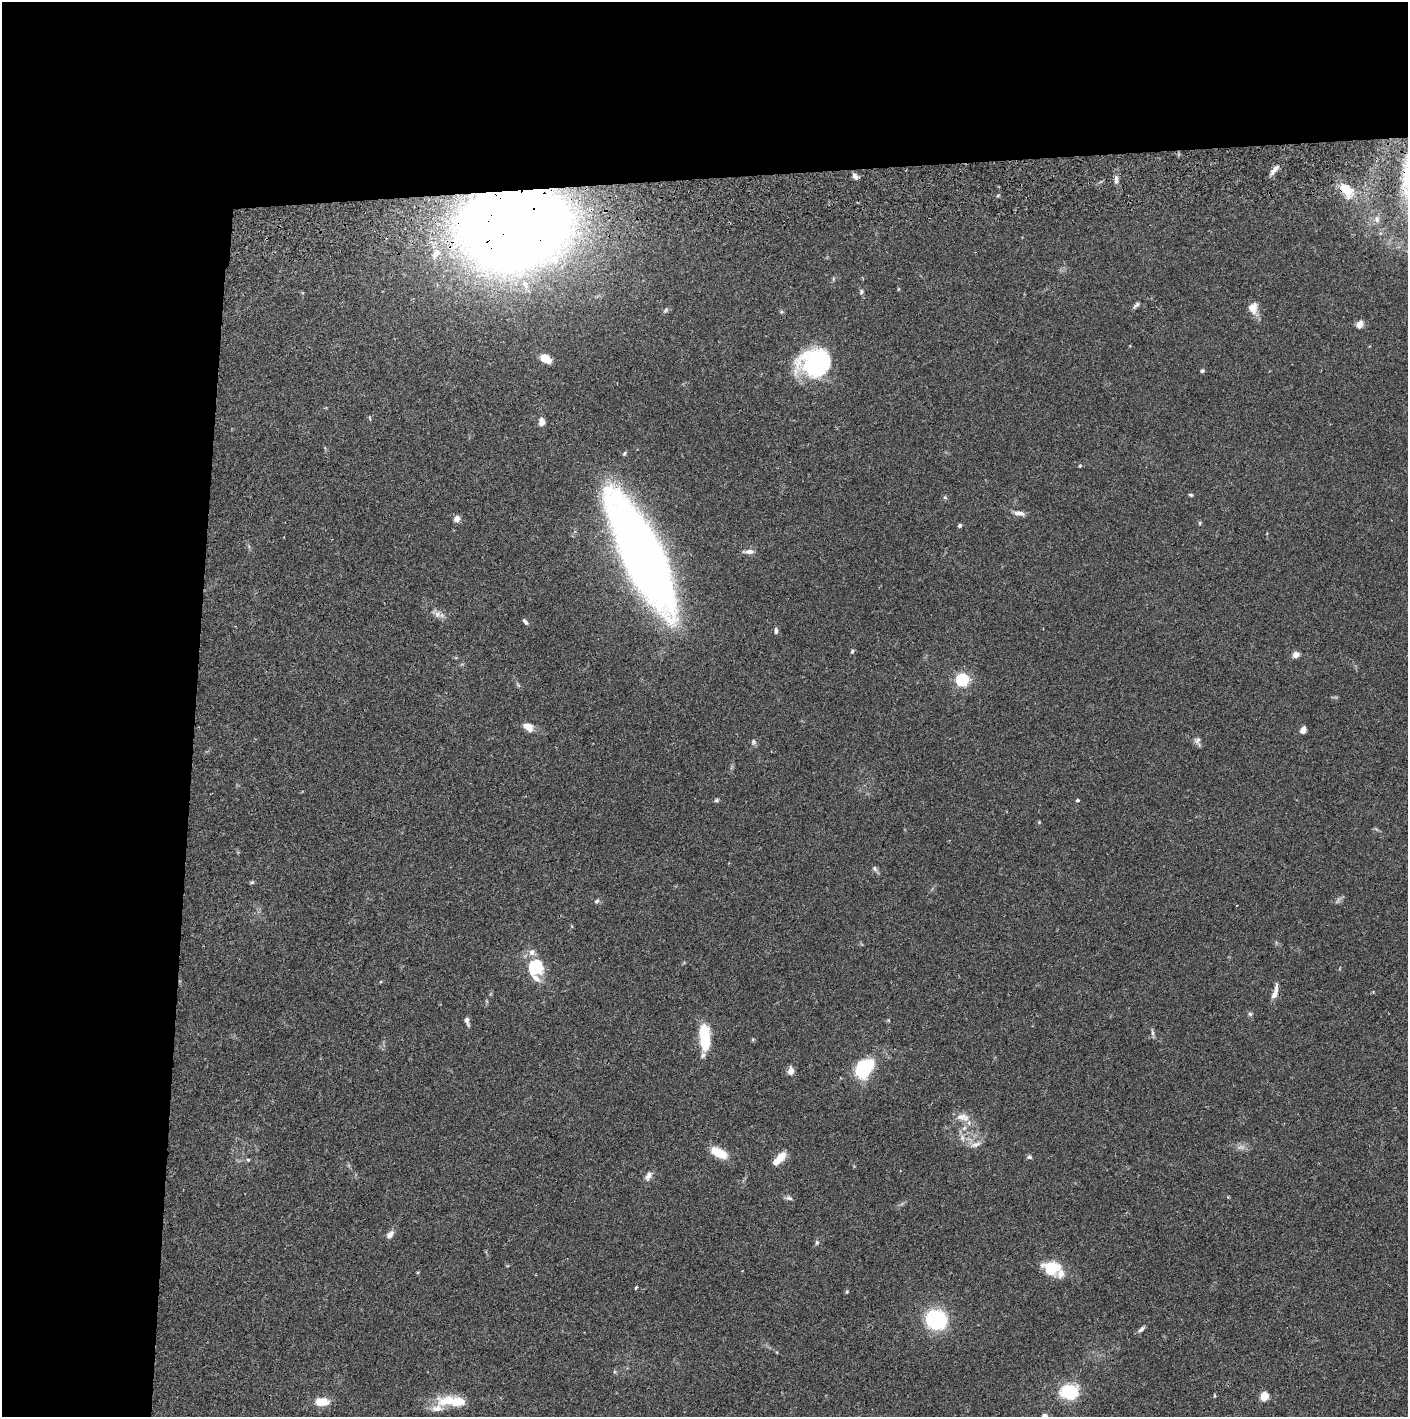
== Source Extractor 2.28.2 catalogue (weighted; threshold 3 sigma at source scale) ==
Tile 1 of 3 x 3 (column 1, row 1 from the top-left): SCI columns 4-1409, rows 2887-4301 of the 4228 x 4359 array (HDU 1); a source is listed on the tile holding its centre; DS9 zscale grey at full resolution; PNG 1410 x 1419 px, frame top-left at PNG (2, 2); no overlay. Shown black and unused: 24% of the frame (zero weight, under 2 of 3 exposures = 3% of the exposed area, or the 3 px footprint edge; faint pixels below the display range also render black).
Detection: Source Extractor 2.28.2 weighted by HDU 2 'WHT'; one run over the whole footprint, this tile lists its part. Background 0.0678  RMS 0.0048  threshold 0.0218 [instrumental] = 3 sigma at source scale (4.5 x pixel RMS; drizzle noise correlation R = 1.50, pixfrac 1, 0.05/0.05 arcsec/px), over >= 5 px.
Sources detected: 86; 2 too faint to see at this stretch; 1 inside a brighter object's white glare — not listed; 7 inside a brighter listed object's ellipse — not listed separately; the other 76 listed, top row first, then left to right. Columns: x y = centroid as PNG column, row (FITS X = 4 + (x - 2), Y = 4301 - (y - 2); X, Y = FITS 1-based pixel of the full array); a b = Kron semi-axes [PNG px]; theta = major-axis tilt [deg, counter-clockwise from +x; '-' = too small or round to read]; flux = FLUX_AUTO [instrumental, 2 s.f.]
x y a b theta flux
1274 170 17 5 48 2.7
855 176 9 6 -50 1.7
1116 179 12 5 90 2.2
1346 190 18 11 -45 8.5
1377 219 10 6 82 1.7
514 228 62 47 9 1300
436 254 18 9 56 5.9
833 279 6 4 72 0.64
525 284 16 9 -71 4.9
861 292 6 5 - 0.91
1136 305 11 4 44 1.2
1252 308 11 10 - 5.9
665 310 8 5 43 0.99
1359 324 9 7 57 3.3
546 359 10 6 -32 7.1
816 363 31 26 15 59
1202 371 5 4 - 0.76
370 418 6 3 -71 0.43
542 421 9 7 -86 2.9
1080 466 4 3 - 0.54
1191 495 5 4 - 0.68
945 497 6 5 - 0.71
1019 513 15 6 -10 2.6
457 519 8 7 - 2.3
1200 523 6 4 90 0.55
960 526 4 4 - 1
749 552 12 5 0 2.5
643 554 82 24 -65 670
437 614 10 8 75 2.5
525 621 8 4 -50 1.3
776 631 8 4 -90 1.1
852 651 6 4 69 0.66
1296 655 7 6 - 2.6
962 679 6 6 - 75
518 685 7 4 -71 0.69
528 727 14 9 -30 4
1303 730 8 6 67 2.4
1197 740 10 6 44 1.6
753 742 8 7 - 1.2
716 800 6 5 - 0.78
1077 800 4 4 - 0.81
1039 822 4 4 - 0.43
875 869 7 6 - 1.2
252 882 6 4 41 0.62
597 901 7 5 27 0.94
534 967 22 20 51 18
1275 992 21 6 75 3.5
1373 992 4 3 - 0.48
1250 1014 6 5 - 0.8
467 1021 12 5 -74 1.7
1152 1032 10 4 -85 1.1
705 1037 26 10 -86 22
863 1069 12 9 74 47
791 1071 8 6 85 3.5
961 1117 17 10 4 4.6
964 1128 7 6 - 1.7
962 1138 10 6 -70 2.1
975 1144 16 7 20 2.9
719 1153 20 10 -27 9.6
780 1157 12 8 48 6.1
1029 1157 7 6 - 1
248 1160 5 4 - 0.6
648 1176 13 7 65 2.5
789 1198 10 5 -15 1.3
390 1235 11 7 52 2.7
817 1242 6 5 - 0.92
1051 1269 19 16 -48 13
636 1287 3 3 - 0.67
847 1292 5 4 - 0.58
936 1320 20 17 -14 38
1141 1329 11 4 42 1.4
1070 1392 13 10 -16 38
1264 1396 5 5 - 18
448 1400 32 15 -2 12
321 1402 17 10 -1 6.9
1044 1416 5 5 - 3.1
Overlapping masked pixels (flux is a lower limit): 2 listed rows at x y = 1346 190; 514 228
Isophote crosses this tile's border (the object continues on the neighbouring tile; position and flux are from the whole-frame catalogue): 1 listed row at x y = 1044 1416